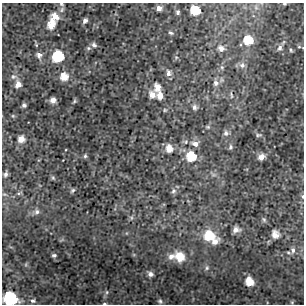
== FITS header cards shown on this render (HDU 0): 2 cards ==
NAXIS1  =                  302 / NUMBER OF ELEMENTS ALONG THIS AXIS
NAXIS2  =                  302 / NUMBER OF ELEMENTS ALONG THIS AXIS

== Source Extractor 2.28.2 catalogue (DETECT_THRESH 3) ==
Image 302 x 302 px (HDU 0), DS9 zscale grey, 1 PNG px = 1 image px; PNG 306 x 306 px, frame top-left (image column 1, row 302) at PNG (2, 3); no overlay
Background 4.31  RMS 0.9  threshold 2.69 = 3 sigma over >= 5 px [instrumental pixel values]
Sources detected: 76; all 76 listed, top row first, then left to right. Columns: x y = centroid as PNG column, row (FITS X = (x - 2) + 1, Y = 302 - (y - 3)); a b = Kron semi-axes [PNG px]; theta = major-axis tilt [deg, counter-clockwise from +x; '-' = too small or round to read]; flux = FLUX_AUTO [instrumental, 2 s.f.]
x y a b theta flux
61 4 6 4 -19 93
284 4 5 3 - 58
256 7 8 6 -69 200
159 8 6 5 - 270
62 9 8 6 60 150
195 10 7 7 - 1600
178 12 6 5 - 120
54 17 8 8 - 720
85 20 6 5 - 180
51 25 8 7 - 730
171 33 7 5 -20 110
248 40 9 9 - 1400
36 45 6 3 -72 66
94 45 7 5 -40 160
299 47 5 3 - 64
88 48 6 5 - 110
221 48 11 9 -30 390
280 48 9 7 66 230
291 50 6 4 -61 87
39 55 8 7 - 250
58 56 8 7 - 3500
176 57 6 3 -18 70
242 65 9 9 - 290
222 67 7 5 -70 130
168 73 8 6 -86 250
13 77 8 6 20 180
64 77 8 8 - 730
216 83 9 8 - 310
18 84 9 8 - 360
157 87 9 7 -77 430
152 95 9 8 - 410
231 95 9 4 -76 110
160 96 8 6 -82 380
53 100 6 5 - 300
74 101 6 4 61 78
24 105 5 4 - 130
195 107 7 7 - 180
165 110 4 4 - 64
13 116 5 4 - 69
208 127 6 5 - 90
226 133 8 7 - 200
258 135 8 4 5 100
21 139 8 8 - 410
195 144 12 8 -15 340
230 147 7 5 75 120
169 148 9 8 - 530
85 156 5 4 - 94
191 156 10 9 - 1300
261 157 7 6 - 390
5 174 6 4 71 170
53 178 6 5 - 89
73 190 6 4 40 100
173 191 8 6 63 160
19 193 6 4 18 91
4 194 6 3 -17 76
302 196 7 4 -85 110
37 212 7 7 - 190
131 217 7 5 72 130
264 220 7 5 -73 110
236 230 6 5 - 300
275 234 8 7 - 460
209 235 12 10 -21 1600
215 242 11 7 33 370
293 250 9 7 89 240
54 255 5 4 - 110
171 256 10 8 34 360
180 257 11 9 -51 1100
26 264 6 4 72 77
207 268 7 5 69 120
150 274 6 5 - 220
249 282 8 7 - 840
107 292 6 4 90 88
10 299 9 8 - 7300
33 301 7 6 - 160
160 301 6 5 - 100
104 304 5 2 - 68
At the frame edge (FLAGS 8, measured only in part): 5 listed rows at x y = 61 4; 284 4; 302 196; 10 299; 104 304